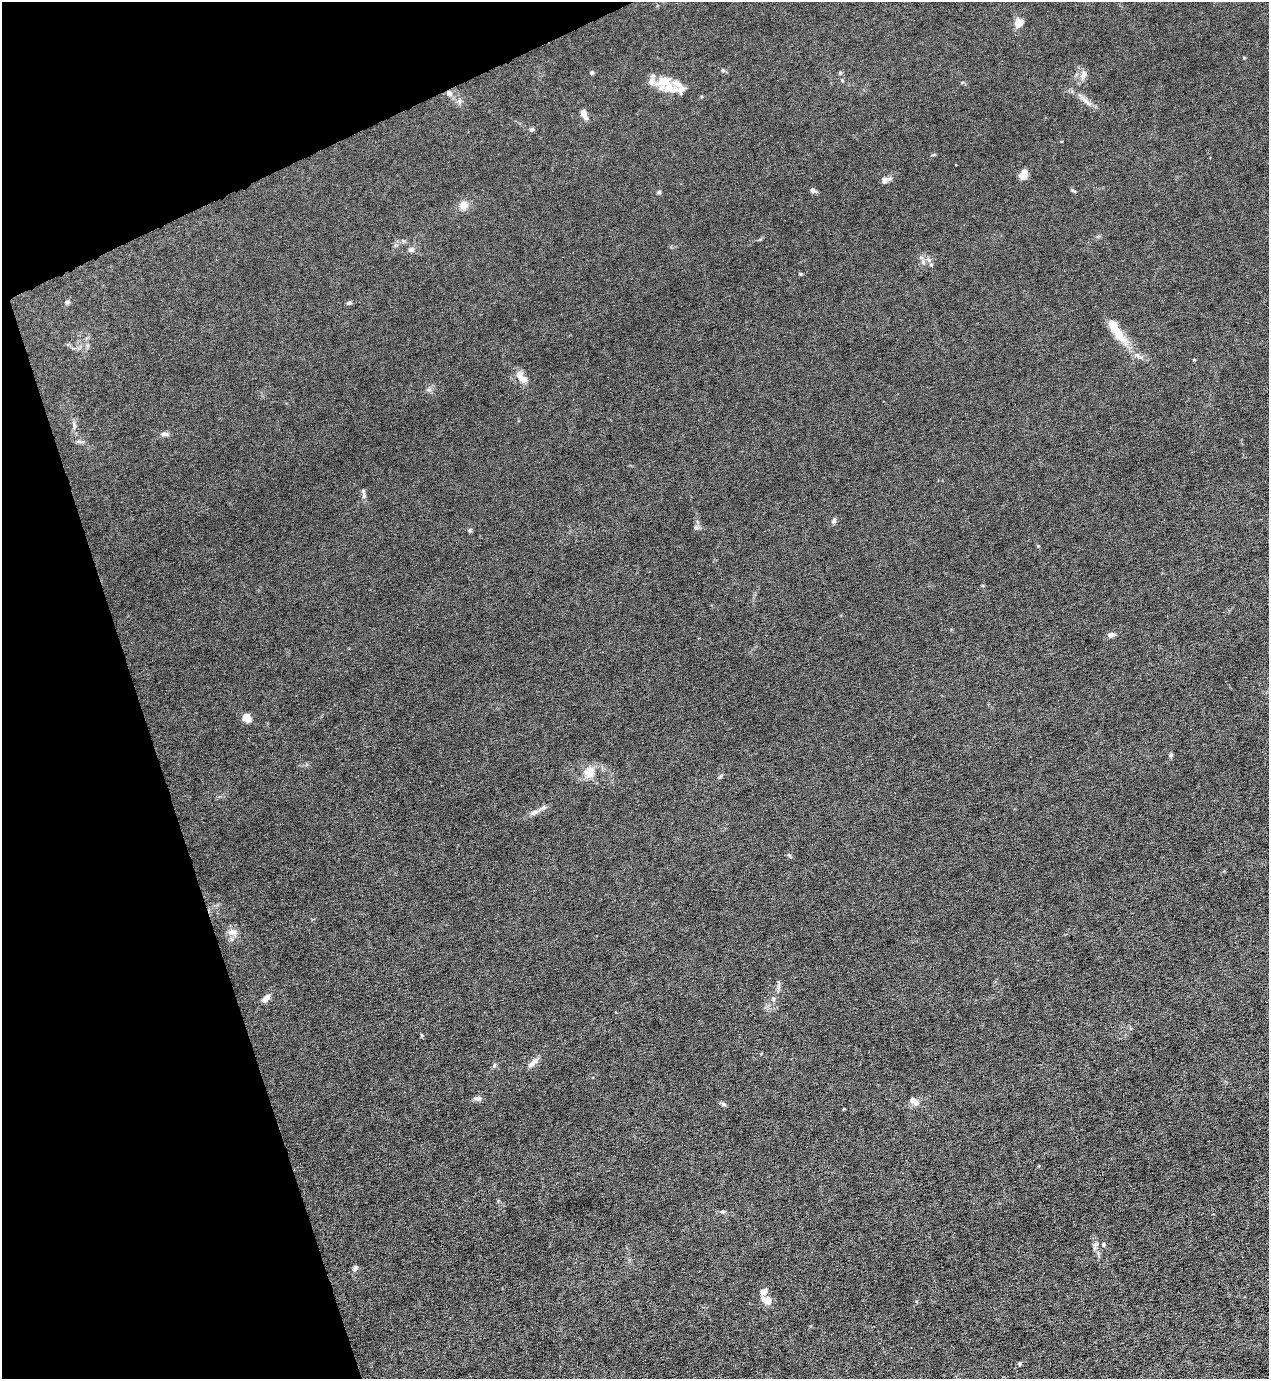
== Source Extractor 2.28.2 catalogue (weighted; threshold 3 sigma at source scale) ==
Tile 5 of 4 x 4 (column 1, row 2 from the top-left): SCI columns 277-1543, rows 2754-4130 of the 5490 x 5506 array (HDU 1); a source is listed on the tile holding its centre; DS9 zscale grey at full resolution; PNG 1271 x 1381 px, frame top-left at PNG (2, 2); no overlay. Shown black and unused: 17% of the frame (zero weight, under 6 of 12 exposures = <1% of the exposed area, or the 3 px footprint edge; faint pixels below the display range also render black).
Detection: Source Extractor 2.28.2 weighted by HDU 2 'WHT'; one run over the whole footprint, this tile lists its part. Background 0.017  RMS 0.0031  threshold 0.0129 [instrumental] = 3 sigma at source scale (4.09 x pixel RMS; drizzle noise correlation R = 1.36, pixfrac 0.8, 0.05/0.05 arcsec/px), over >= 5 px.
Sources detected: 62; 7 inside a brighter listed object's ellipse — not listed separately; the other 55 listed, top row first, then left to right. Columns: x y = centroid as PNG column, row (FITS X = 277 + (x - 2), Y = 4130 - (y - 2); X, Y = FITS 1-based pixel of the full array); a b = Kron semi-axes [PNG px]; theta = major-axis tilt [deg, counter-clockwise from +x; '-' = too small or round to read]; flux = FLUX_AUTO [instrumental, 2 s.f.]
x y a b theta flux
1018 23 12 10 72 2.3
723 70 7 5 -30 0.44
592 73 5 5 - 0.57
840 73 6 5 - 0.43
1083 75 15 7 77 1.7
962 82 6 3 19 0.29
668 87 25 14 -16 5.8
449 93 9 8 - 1.4
1085 101 22 6 -41 2.1
584 114 11 6 -65 2
532 130 6 5 - 0.6
1023 175 10 7 63 2.8
884 181 10 7 52 0.97
813 190 7 6 - 0.79
1073 191 8 4 -29 0.42
659 192 5 5 - 0.42
463 205 11 10 - 2.4
411 250 9 7 -3 0.9
921 258 7 4 -1 0.58
931 265 6 4 -18 0.4
801 274 6 3 -70 0.3
67 302 7 5 3 0.5
349 303 6 5 - 0.55
1114 328 33 12 -58 5.8
1140 357 11 4 -34 0.85
1194 360 4 3 - 0.26
521 377 20 10 -46 2.9
74 425 12 5 -77 1.1
164 434 11 6 -7 0.9
80 442 14 4 -8 0.74
364 496 11 6 84 0.84
834 521 7 5 74 0.74
695 528 6 4 19 0.49
470 530 6 4 71 0.36
1111 635 8 6 6 1.1
247 718 9 8 - 2.8
1171 755 6 5 - 0.47
589 772 16 13 44 4
720 776 8 3 45 0.36
534 812 13 6 27 1.5
789 855 6 4 -18 0.38
232 932 14 10 -13 2.1
266 998 11 6 49 1.8
773 999 6 5 - 0.55
533 1063 17 6 46 1.6
494 1065 6 4 -73 0.41
478 1098 10 6 3 0.97
912 1100 6 6 - 1.6
723 1104 7 5 -17 0.58
722 1212 8 4 -8 0.53
1103 1245 5 5 - 0.46
355 1268 8 6 55 0.76
764 1291 10 7 40 1.4
767 1300 11 7 -13 2.9
1019 1364 5 4 - 0.36
Overlapping masked pixels (flux is a lower limit): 1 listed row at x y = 449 93